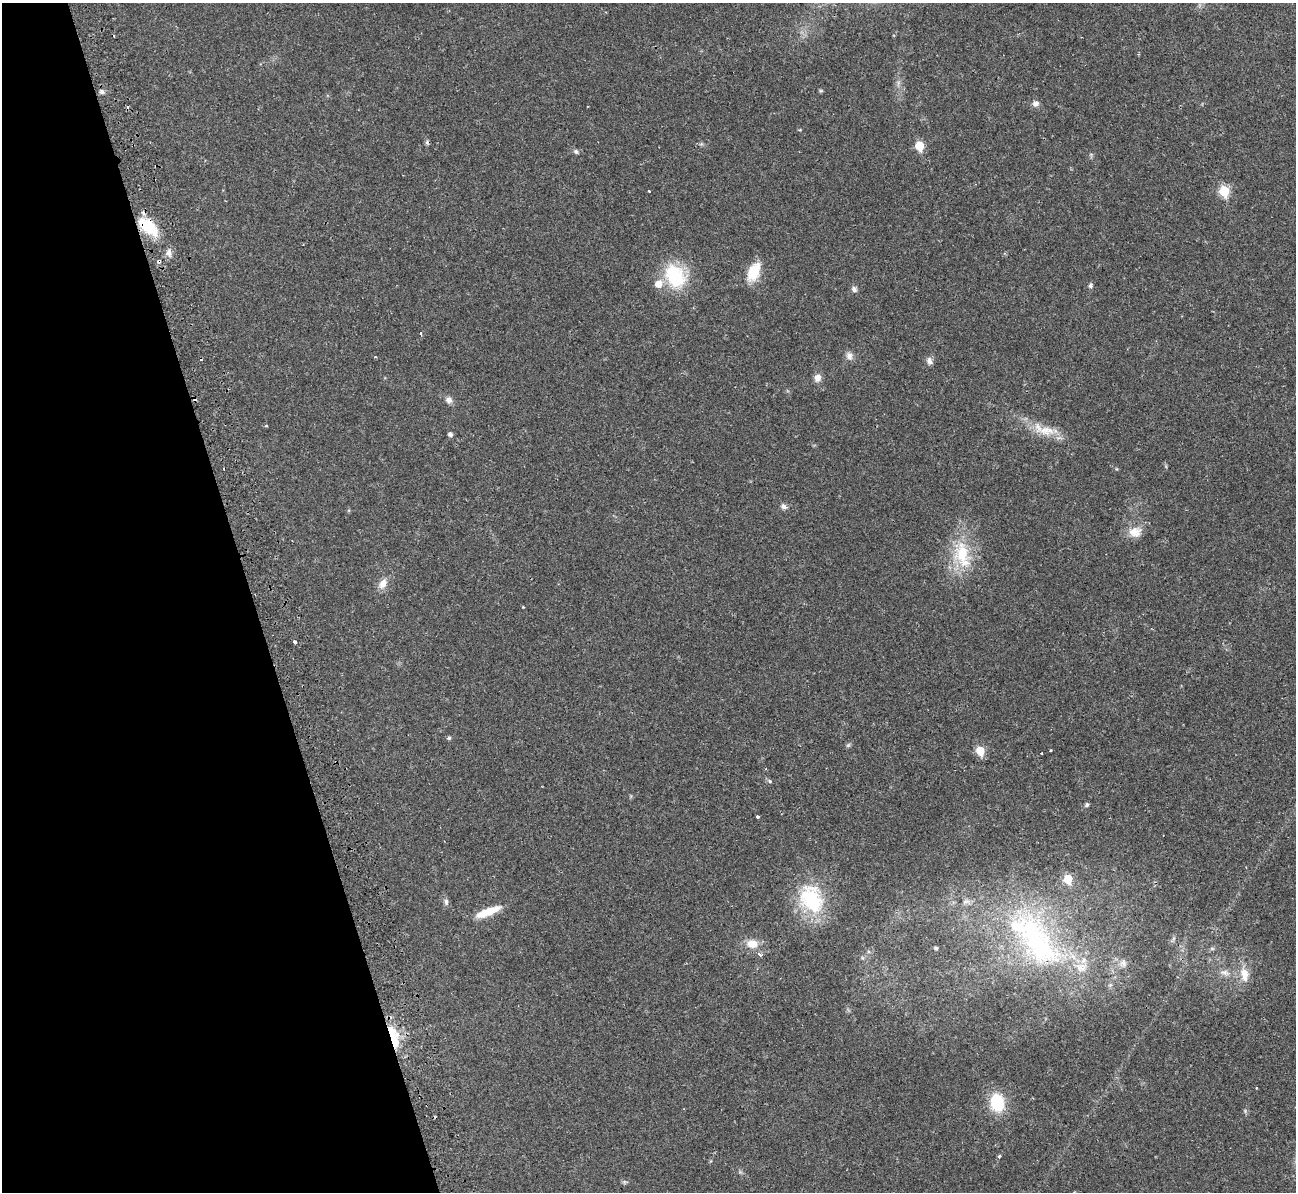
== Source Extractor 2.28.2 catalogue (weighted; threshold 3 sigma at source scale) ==
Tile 5 of 4 x 4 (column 1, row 2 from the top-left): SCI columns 14-1307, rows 2688-3877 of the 5239 x 5221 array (HDU 1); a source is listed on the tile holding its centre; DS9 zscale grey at full resolution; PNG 1298 x 1194 px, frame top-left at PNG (2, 3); no overlay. Shown black and unused: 19% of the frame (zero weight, under 2 of 3 exposures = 3% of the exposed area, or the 3 px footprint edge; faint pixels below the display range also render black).
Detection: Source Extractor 2.28.2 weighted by HDU 2 'WHT'; one run over the whole footprint, this tile lists its part. Background 0.0272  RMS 0.0041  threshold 0.0185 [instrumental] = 3 sigma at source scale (4.5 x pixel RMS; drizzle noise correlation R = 1.50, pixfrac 1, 0.05/0.05 arcsec/px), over >= 5 px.
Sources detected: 65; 9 cosmic-ray / hot-pixel residue — not listed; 4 inside a brighter listed object's ellipse — not listed separately; the other 52 listed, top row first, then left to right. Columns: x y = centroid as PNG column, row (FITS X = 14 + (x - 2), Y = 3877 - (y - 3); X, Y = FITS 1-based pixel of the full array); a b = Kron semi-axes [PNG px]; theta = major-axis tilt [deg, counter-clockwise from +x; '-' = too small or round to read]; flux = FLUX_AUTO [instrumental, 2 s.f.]
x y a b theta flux
821 91 5 5 - 0.51
102 92 7 6 - 1.1
1035 103 8 7 - 1.8
919 146 6 5 - 12
576 152 6 6 - 0.85
649 191 3 3 - 0.54
1224 191 6 6 - 20
148 226 27 14 -39 14
169 253 9 7 -67 1.9
753 272 22 12 65 9.7
675 276 27 19 -56 24
1090 286 5 5 - 1
854 289 8 7 - 1.2
420 333 4 3 - 0.52
849 356 11 8 -71 2
375 357 4 2 - 0.31
929 361 10 7 -78 1.5
817 378 10 8 70 2.2
449 400 8 8 - 1.9
266 426 4 3 - 0.34
1046 431 30 12 -5 8
450 434 5 4 - 1.3
784 506 8 6 -36 1.5
1135 532 18 14 9 5.2
962 554 36 23 -87 19
383 583 13 9 61 3.4
523 607 3 3 - 0.32
295 642 4 3 - 2.8
449 738 5 4 - 0.73
848 745 7 4 45 0.67
980 751 6 5 - 13
769 781 6 3 -70 0.51
1087 805 6 5 - 0.69
758 816 3 3 - 3.8
1068 879 6 5 - 11
811 899 38 26 -65 28
446 902 9 6 -89 1.1
966 902 12 4 1 1.4
488 912 31 8 22 7.8
1035 939 99 43 -57 88
752 944 15 11 -6 5
936 948 4 4 - 0.89
1212 948 6 4 0 0.61
760 954 7 4 -43 0.93
863 958 6 4 -70 0.52
1123 963 11 9 -84 2.3
1225 973 13 7 -10 2.3
1244 974 20 11 -81 5.6
393 1036 27 10 -73 14
997 1102 17 12 -80 18
999 1156 5 4 - 0.61
624 1182 7 4 18 0.65
Overlapping masked pixels (flux is a lower limit): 2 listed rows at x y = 148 226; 393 1036